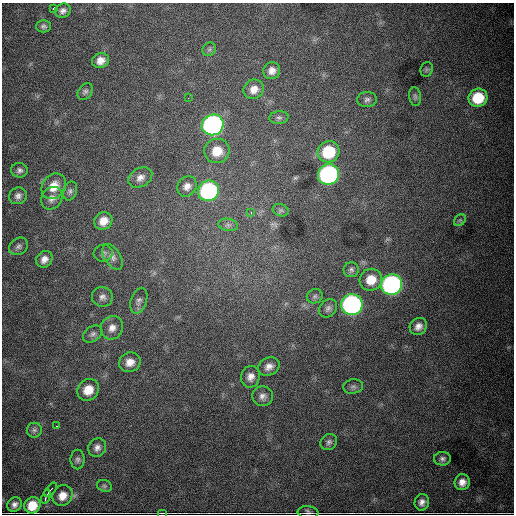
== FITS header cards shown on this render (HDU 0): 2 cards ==
NAXIS1  =                  512
NAXIS2  =                  512

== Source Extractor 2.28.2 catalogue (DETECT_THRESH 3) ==
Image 512 x 512 px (HDU 0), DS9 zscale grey, 1 PNG px = 1 image px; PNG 516 x 516 px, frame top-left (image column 1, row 512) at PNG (2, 3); each listed source drawn as its Kron ellipse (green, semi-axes under 4 px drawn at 4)
Background 6150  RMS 81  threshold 243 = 3 sigma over >= 5 px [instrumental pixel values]
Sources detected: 68; all 68 listed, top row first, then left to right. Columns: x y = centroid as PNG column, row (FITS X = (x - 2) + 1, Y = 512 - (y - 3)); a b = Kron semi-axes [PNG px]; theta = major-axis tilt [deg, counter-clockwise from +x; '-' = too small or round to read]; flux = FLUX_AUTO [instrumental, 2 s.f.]
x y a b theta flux
53 8 3 2 - 7.0e+03
63 11 8 7 - 2.2e+04
43 26 7 6 - 1.5e+04
209 49 7 6 - 1.3e+04
101 60 8 7 - 4.2e+04
427 69 7 6 - 1.0e+04
272 71 9 8 - 3.6e+04
254 89 10 9 - 4.9e+04
85 91 9 6 54 1.5e+04
415 97 9 6 -82 1.3e+04
188 98 3 2 - 3.6e+03
478 98 9 9 - 1.9e+05
367 99 9 7 4 1.9e+04
279 118 9 6 4 1.7e+04
213 125 11 10 - 2.1e+06
217 151 12 12 - 9.8e+04
328 152 11 10 - 2.6e+05
19 170 8 7 - 1.9e+04
328 174 11 10 - 1.4e+06
140 178 13 9 30 3.5e+04
54 186 14 11 51 8.2e+04
187 186 11 9 54 3.5e+04
70 191 10 6 73 1.8e+04
208 191 10 10 - 9.4e+05
18 196 9 8 - 2.5e+04
52 198 12 10 55 3.7e+04
281 210 8 6 -19 1.4e+04
251 213 4 4 - 5.9e+03
460 220 7 5 44 9.7e+03
103 221 9 8 - 6.0e+04
228 225 10 6 -8 2.0e+04
18 246 10 8 37 2.1e+04
103 253 9 8 - 1.9e+04
112 257 14 8 -57 2.9e+04
44 259 9 7 47 3.3e+04
351 270 7 7 - 1.6e+04
371 280 11 10 - 8.9e+04
392 285 11 10 - 1.8e+06
315 296 8 7 - 1.6e+04
102 297 10 10 - 2.9e+04
139 301 13 8 72 2.4e+04
352 304 10 10 - 1.8e+06
328 308 10 8 48 2.2e+04
418 326 9 8 - 3.4e+04
112 328 12 11 - 4.6e+04
93 334 10 7 33 2.2e+04
130 362 11 10 - 5.2e+04
269 367 11 8 26 3.5e+04
250 377 11 9 68 4.0e+04
353 386 10 7 7 1.8e+04
88 390 11 10 - 9.3e+04
263 396 10 10 - 2.9e+04
57 426 3 2 - 8.3e+03
34 430 7 7 - 1.6e+04
329 442 9 7 39 1.8e+04
97 448 9 8 - 2.8e+04
78 459 10 7 -90 1.7e+04
442 459 8 7 - 1.7e+04
462 482 8 7 - 4.0e+04
104 486 8 5 -22 1.1e+04
51 490 8 2 49 1.3e+04
62 496 11 9 51 5.9e+04
46 497 7 2 69 1.4e+04
422 502 8 7 - 2.7e+04
15 504 8 6 49 2.1e+04
32 505 8 8 - 9.9e+04
308 512 10 6 -5 1.5e+04
162 513 5 2 - 5.0e+03
At the frame edge (FLAGS 8, measured only in part): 1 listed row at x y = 308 512